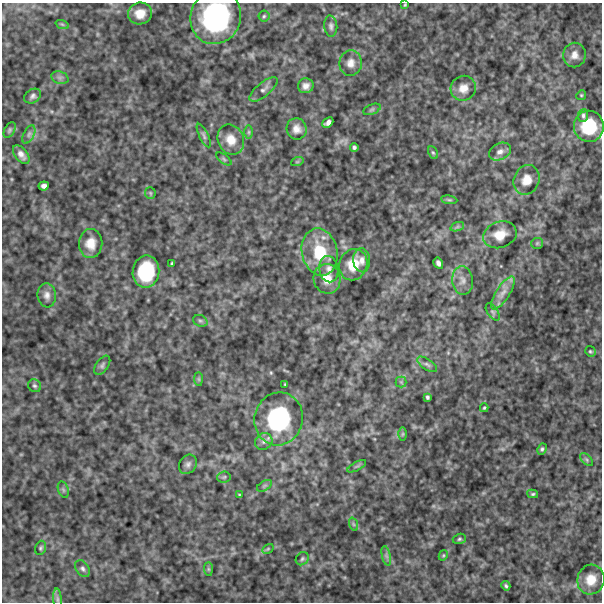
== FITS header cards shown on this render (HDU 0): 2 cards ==
NAXIS1  =                  600
NAXIS2  =                  600

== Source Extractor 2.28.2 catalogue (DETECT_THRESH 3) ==
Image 600 x 600 px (HDU 0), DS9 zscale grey, 1 PNG px = 1 image px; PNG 604 x 604 px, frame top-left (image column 1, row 600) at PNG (2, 3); each listed source drawn as its Kron ellipse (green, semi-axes under 4 px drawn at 4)
Background 586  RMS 120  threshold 370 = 3 sigma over >= 5 px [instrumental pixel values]
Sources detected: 84; all 84 listed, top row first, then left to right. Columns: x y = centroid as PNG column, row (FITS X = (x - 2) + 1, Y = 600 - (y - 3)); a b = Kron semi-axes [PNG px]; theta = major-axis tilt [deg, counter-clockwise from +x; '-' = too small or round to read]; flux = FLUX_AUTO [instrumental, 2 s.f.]
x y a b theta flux
405 5 4 3 - 9.2e+03
140 13 12 11 - 1.1e+05
264 16 5 5 - 1.4e+04
216 17 27 25 68 1.3e+06
62 24 7 4 -19 1.3e+04
331 26 10 6 -84 2.7e+04
574 55 12 11 - 6.5e+04
351 63 12 11 - 6.5e+04
60 78 9 6 -17 2.7e+04
306 86 8 7 - 4.5e+04
463 88 13 12 - 8.7e+04
264 89 17 7 39 3.9e+04
581 95 5 4 - 9.8e+03
33 96 9 6 31 2.7e+04
372 109 9 5 23 1.6e+04
583 115 6 5 - 1.8e+04
328 123 6 4 42 3.1e+04
589 126 15 15 - 3.6e+05
297 129 11 10 - 5.9e+04
10 130 8 5 60 1.7e+04
249 132 7 4 90 1.5e+04
29 134 10 5 63 2.6e+04
204 136 13 4 -64 2.2e+04
231 140 15 13 -67 1.1e+05
354 147 4 4 - 1.7e+04
500 152 11 8 25 4.7e+04
433 153 6 4 -62 1.2e+04
21 155 11 6 -52 4.4e+04
224 159 9 4 -36 1.6e+04
297 162 6 4 18 1.1e+04
526 180 15 12 68 1.0e+05
44 186 5 4 - 3.0e+04
150 193 6 5 - 1.2e+04
449 200 8 4 -8 1.4e+04
457 227 7 4 19 1.8e+04
500 235 17 13 19 1.2e+05
91 243 14 12 -89 1.1e+05
537 243 6 5 - 1.2e+04
320 252 24 17 -78 3.4e+05
362 260 12 8 -86 5.2e+04
172 263 4 2 - 9.5e+03
438 263 6 4 -59 2.6e+04
353 265 16 14 69 1.8e+05
329 269 13 9 -80 5.4e+04
146 272 16 13 81 4.7e+05
327 279 15 13 -78 1.1e+05
463 280 14 10 -85 6.1e+04
503 293 19 7 57 6.8e+04
47 295 12 9 -84 5.0e+04
493 312 10 5 -56 1.9e+04
200 321 7 5 -20 1.7e+04
590 351 5 5 - 1.3e+04
427 364 11 5 -34 2.5e+04
102 365 11 6 55 2.3e+04
199 379 7 4 -89 1.2e+04
401 382 5 5 - 1.4e+04
285 384 3 3 - 8.2e+03
35 386 7 6 - 1.8e+04
427 397 4 3 - 1.5e+04
484 408 4 3 - 9.9e+03
279 419 26 24 76 8.6e+05
403 434 6 4 89 1.2e+04
264 441 9 8 - 3.9e+04
542 449 6 4 62 1.6e+04
587 460 8 5 -46 1.6e+04
188 464 10 8 54 3.3e+04
357 466 10 3 29 1.6e+04
224 477 7 5 5 1.6e+04
264 486 8 4 31 1.7e+04
63 490 8 5 -70 1.7e+04
533 494 5 4 - 1.3e+04
239 495 3 3 - 7.2e+03
353 524 7 4 -71 1.4e+04
459 539 7 5 17 1.4e+04
40 548 7 5 69 1.6e+04
268 549 6 4 31 1.1e+04
443 555 5 4 - 9.8e+03
386 556 10 4 -77 2.2e+04
302 559 7 6 - 1.7e+04
82 569 9 6 -55 2.6e+04
208 569 7 4 -89 1.4e+04
591 580 15 13 74 1.3e+05
506 586 5 4 - 1.4e+04
57 599 11 4 -85 2.2e+04
At the frame edge (FLAGS 8, measured only in part): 2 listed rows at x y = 216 17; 589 126